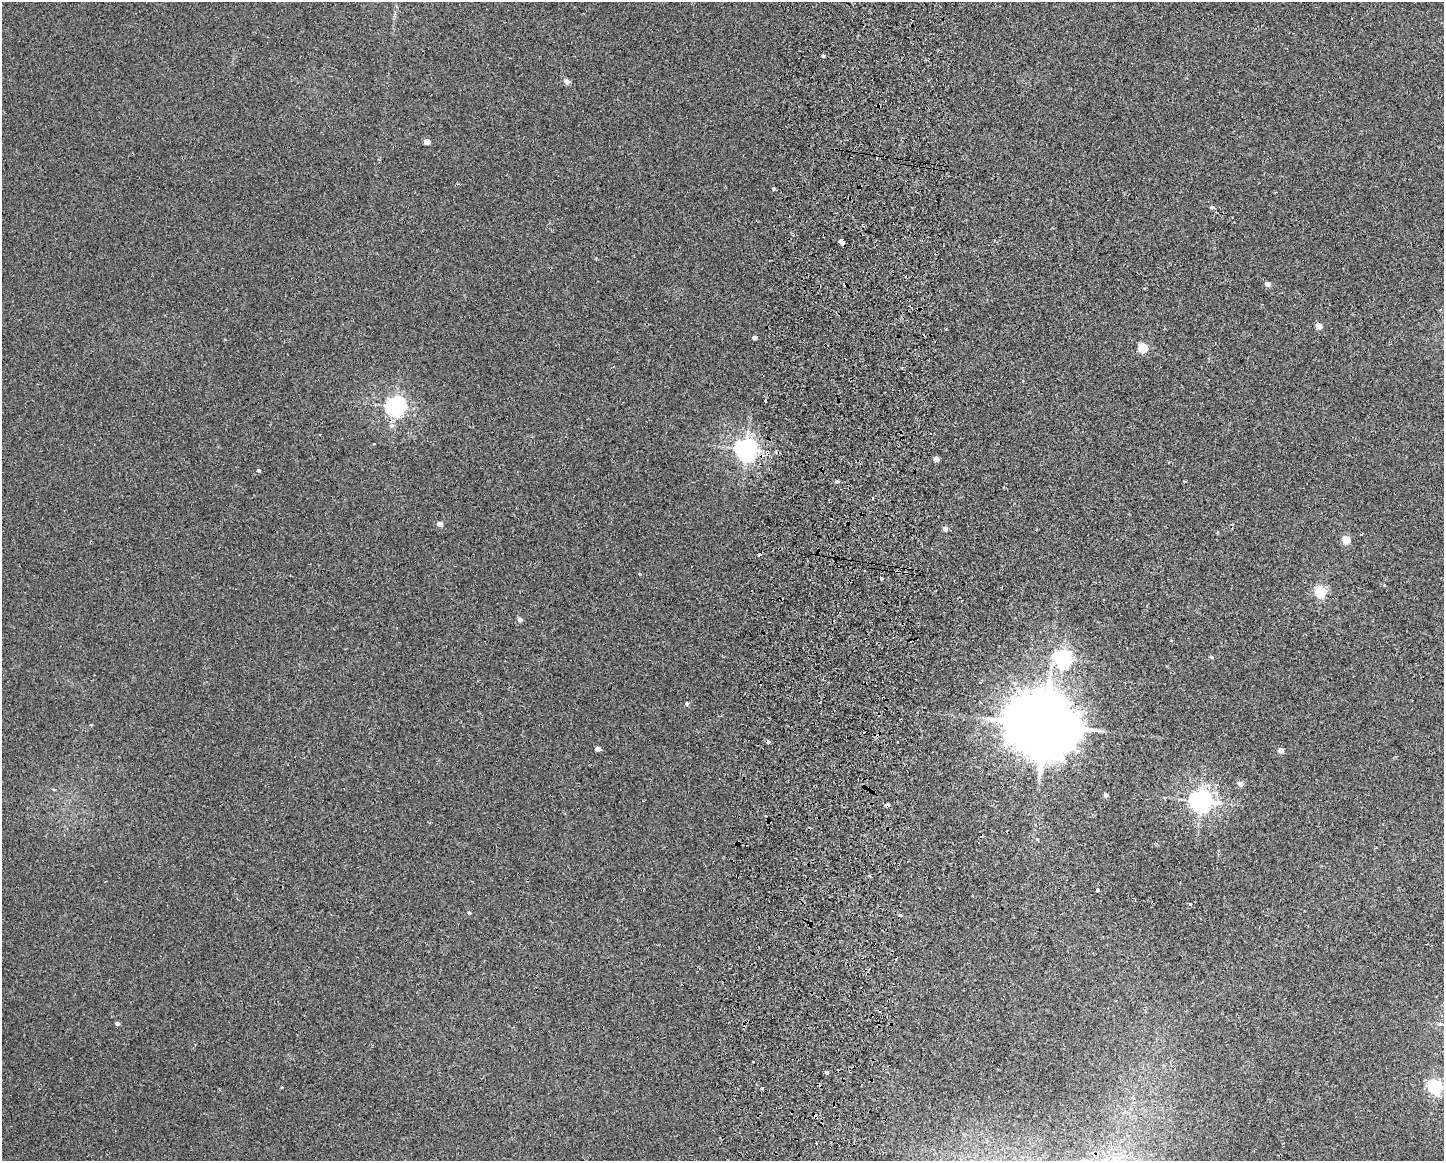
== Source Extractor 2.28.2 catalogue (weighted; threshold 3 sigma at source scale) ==
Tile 5 of 3 x 4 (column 2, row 2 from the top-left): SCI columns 1609-3050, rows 2330-3488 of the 4771 x 4656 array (HDU 1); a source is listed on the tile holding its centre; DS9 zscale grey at full resolution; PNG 1446 x 1163 px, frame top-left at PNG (2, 2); no overlay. Shown black and unused: <1% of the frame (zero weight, under 2 of 3 exposures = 3% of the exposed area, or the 3 px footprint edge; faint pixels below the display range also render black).
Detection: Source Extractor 2.28.2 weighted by HDU 2 'WHT'; one run over the whole footprint, this tile lists its part. Background 0.0271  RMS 0.0067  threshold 0.03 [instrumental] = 3 sigma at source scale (4.5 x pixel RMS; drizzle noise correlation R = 1.50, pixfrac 1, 0.05/0.05 arcsec/px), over >= 5 px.
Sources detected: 55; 11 cosmic-ray / hot-pixel residue — not listed; the other 44 listed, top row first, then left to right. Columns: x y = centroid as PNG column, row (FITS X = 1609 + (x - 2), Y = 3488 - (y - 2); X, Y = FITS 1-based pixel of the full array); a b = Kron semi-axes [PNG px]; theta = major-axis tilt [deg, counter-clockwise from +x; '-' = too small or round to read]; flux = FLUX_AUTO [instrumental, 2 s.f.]
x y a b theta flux
823 56 3 3 - 2.2
567 81 5 4 - 4.5
427 142 4 4 - 7.3
773 189 3 3 - 1.3
1213 207 4 3 - 2.4
862 225 4 2 - 0.66
842 242 4 3 - 33
845 284 4 3 - 0.7
1268 284 6 5 - 2.8
1319 326 5 4 - 8.3
754 338 4 4 - 2.9
1143 348 5 5 - 36
395 406 7 6 - 330
392 426 7 7 - 2.2
746 449 7 7 - 490
936 459 4 4 - 4.9
258 470 4 4 - 1
837 481 4 3 - 1.3
439 524 5 4 - 3.7
945 529 5 4 - 2.6
1346 540 5 5 - 21
759 554 3 3 - 4.8
882 578 3 3 - 3.8
1320 592 6 5 - 85
519 619 5 4 - 3.3
1211 657 5 4 - 1.1
1063 658 7 6 - 260
687 704 4 4 - 1.2
1045 725 20 16 -20 7000
597 749 4 4 - 4
1281 750 4 4 - 4.3
1240 784 5 4 - 4.7
1106 795 4 4 - 2.2
1201 801 7 7 - 480
869 876 4 3 - 0.71
1098 890 3 3 - 1.2
1190 904 3 3 - 2.3
469 913 4 4 - 0.97
901 915 5 3 - 0.81
117 1023 4 3 - 1.8
827 1073 4 3 - 3.1
282 1087 4 2 - 0.48
1434 1087 6 5 - 140
761 1088 3 3 - 1.8
Overlapping masked pixels (flux is a lower limit): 2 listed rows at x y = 842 242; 845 284